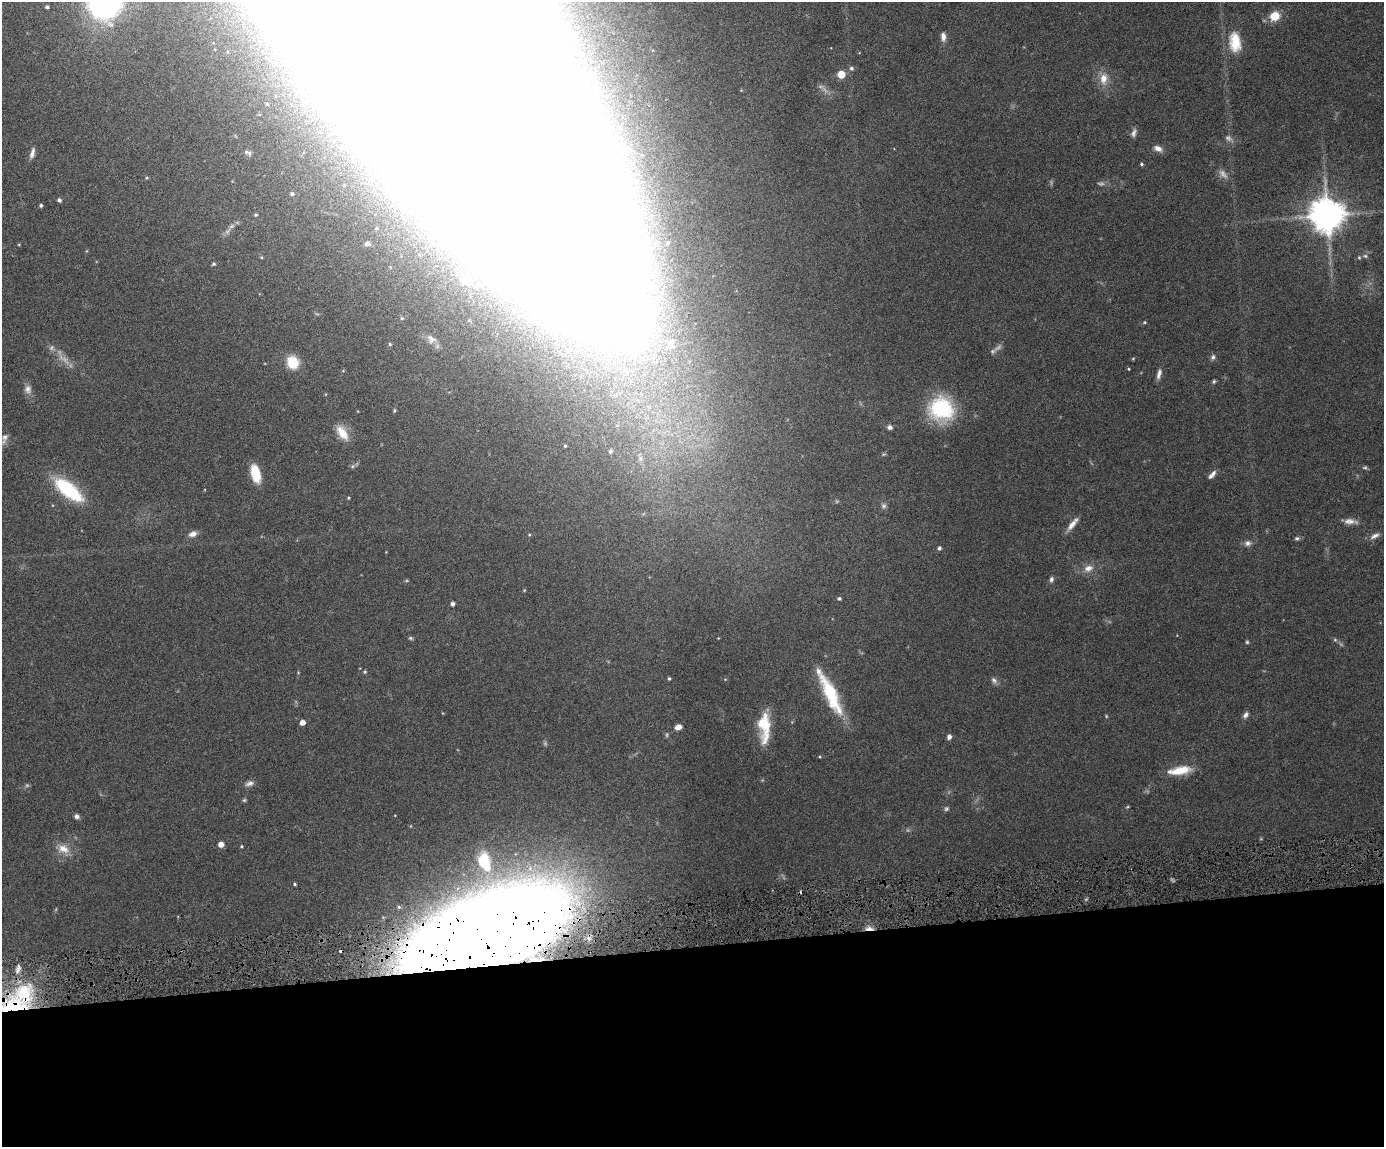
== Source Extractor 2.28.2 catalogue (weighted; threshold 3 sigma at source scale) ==
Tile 11 of 3 x 4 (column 2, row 4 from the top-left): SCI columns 1622-3003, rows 2-1146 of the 4519 x 4583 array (HDU 1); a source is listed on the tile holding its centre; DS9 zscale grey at full resolution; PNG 1386 x 1149 px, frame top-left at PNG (2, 2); no overlay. Shown black and unused: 18% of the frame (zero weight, under 4 of 8 exposures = <1% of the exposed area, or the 3 px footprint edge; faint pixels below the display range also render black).
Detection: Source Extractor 2.28.2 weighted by HDU 2 'WHT'; one run over the whole footprint, this tile lists its part. Background 0.0445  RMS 0.0037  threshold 0.0153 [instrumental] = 3 sigma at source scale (4.09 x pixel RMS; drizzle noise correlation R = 1.36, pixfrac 0.8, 0.05/0.05 arcsec/px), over >= 5 px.
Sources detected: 113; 10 too faint to see at this stretch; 5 inside a brighter object's white glare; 2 cosmic-ray / hot-pixel residue — not listed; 2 inside a brighter listed object's ellipse — not listed separately; the other 94 listed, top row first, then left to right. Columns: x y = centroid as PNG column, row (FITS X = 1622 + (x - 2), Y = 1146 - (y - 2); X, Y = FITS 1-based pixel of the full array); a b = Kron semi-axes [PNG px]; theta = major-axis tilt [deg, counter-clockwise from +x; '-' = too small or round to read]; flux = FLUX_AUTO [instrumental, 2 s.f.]
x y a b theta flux
105 2 19 17 50 190
47 7 4 3 - 0.66
1275 16 7 6 - 10
943 37 11 6 -84 1.9
1235 42 26 15 -84 9.3
851 68 6 5 - 0.8
841 74 5 5 - 9.3
1104 79 17 11 84 4.3
303 101 9 8 - 2.8
267 104 6 5 - 0.92
1134 133 12 6 70 1.3
1158 148 12 7 -22 2
628 149 5 4 - 0.85
247 152 11 5 -28 1
32 153 14 5 75 1.8
1141 164 4 3 - 0.54
147 178 5 4 - 0.39
344 185 11 10 - 3.9
292 194 5 4 - 0.77
59 200 4 4 - 0.95
41 205 3 3 - 0.72
255 215 4 4 - 0.48
1327 215 10 10 - 850
231 226 9 5 28 1.2
367 243 8 6 -6 1.3
419 255 11 9 -59 3.1
1365 256 6 5 - 0.72
1359 257 5 5 - 0.54
214 264 4 4 - 0.57
465 279 14 12 -53 3.2
402 318 5 4 - 0.56
1144 322 5 4 - 0.42
431 339 15 10 -37 2.6
671 343 17 11 55 5.5
390 344 5 4 - 0.52
998 348 15 6 41 1.6
1213 357 7 5 63 0.96
1133 358 5 3 - 0.34
292 362 12 11 - 8.8
1128 369 4 3 - 0.32
343 371 5 3 - 0.29
1159 374 14 5 77 1.6
1214 381 5 4 - 0.6
28 389 12 9 -81 2
941 409 29 28 - 26
394 410 5 4 - 0.45
890 427 6 5 - 1.1
342 433 19 10 -55 5.8
5 437 11 8 61 1.8
565 446 4 3 - 0.37
610 451 6 5 - 0.78
1365 467 7 5 -12 0.61
255 473 18 8 -75 9.8
1212 475 11 5 49 1.7
68 489 28 11 -39 32
348 498 4 4 - 0.43
883 506 8 7 - 0.99
1350 521 18 7 -4 2.3
1072 524 19 6 51 2.8
193 534 10 6 20 2
1375 536 14 6 28 1.7
1297 538 7 5 10 0.72
1248 543 9 8 - 1.4
939 548 4 4 - 0.9
1088 568 13 9 21 2.9
1051 579 7 5 77 0.89
839 598 4 3 - 0.73
452 604 4 4 - 1.1
411 638 6 4 -26 0.52
1247 642 4 4 - 0.5
365 672 5 5 - 0.52
669 678 3 3 - 0.51
994 680 10 7 -59 1.2
831 694 51 13 -65 20
1246 715 9 6 55 1.2
302 722 4 4 - 2.3
678 727 7 5 22 2.2
764 727 34 12 -89 12
949 737 5 5 - 1.4
1180 770 28 9 9 7.9
249 783 12 7 14 1.5
244 800 5 5 - 0.47
946 809 7 5 45 0.68
77 816 5 5 - 1.2
221 844 5 4 - 2.9
241 846 4 3 - 0.38
63 849 18 12 -18 4.5
484 861 21 13 -71 14
294 884 5 4 - 0.47
399 907 5 5 - 0.62
869 928 11 4 -3 2
486 932 105 46 20 1700
18 969 14 6 70 2
13 1006 52 27 5 41
Overlapping masked pixels (flux is a lower limit): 3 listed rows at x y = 869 928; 486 932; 13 1006
Isophote crosses this tile's border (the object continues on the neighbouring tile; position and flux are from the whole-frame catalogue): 2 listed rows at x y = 105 2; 13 1006